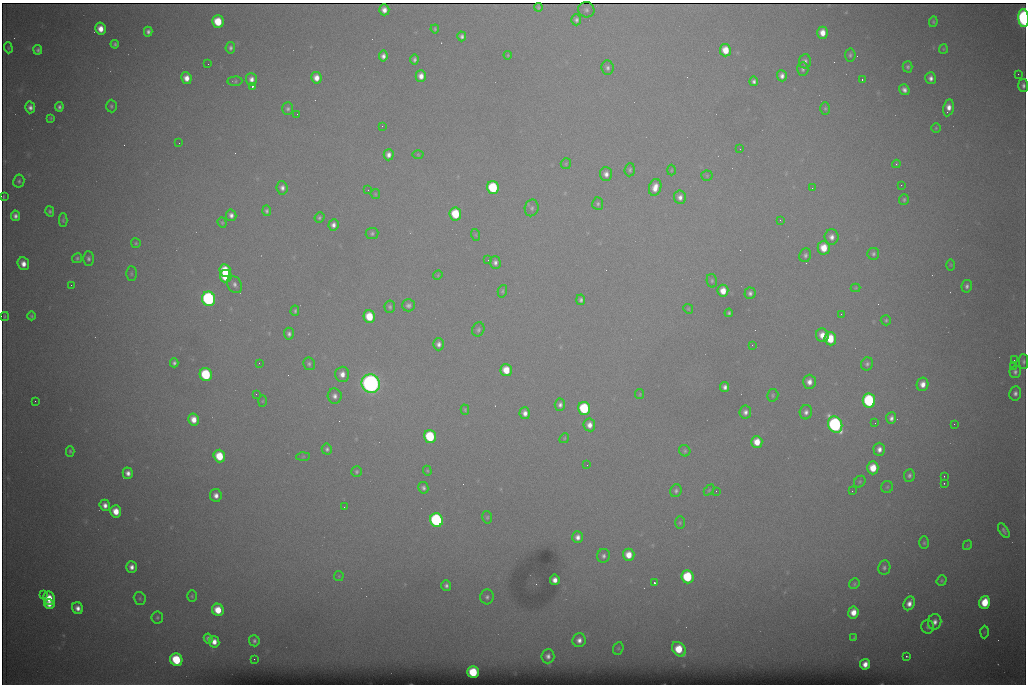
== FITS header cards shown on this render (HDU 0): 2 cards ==
NAXIS1  =                 1024 /fastest changing axis
NAXIS2  =                  682 /next to fastest changing axis

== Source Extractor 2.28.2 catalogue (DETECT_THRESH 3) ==
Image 1024 x 682 px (HDU 0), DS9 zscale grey, 1 PNG px = 1 image px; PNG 1028 x 686 px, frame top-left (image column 1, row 682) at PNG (2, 3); each listed source drawn as its Kron ellipse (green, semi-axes under 4 px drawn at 4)
Background 6880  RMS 56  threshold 169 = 3 sigma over >= 5 px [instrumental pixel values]
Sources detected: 235; all 235 listed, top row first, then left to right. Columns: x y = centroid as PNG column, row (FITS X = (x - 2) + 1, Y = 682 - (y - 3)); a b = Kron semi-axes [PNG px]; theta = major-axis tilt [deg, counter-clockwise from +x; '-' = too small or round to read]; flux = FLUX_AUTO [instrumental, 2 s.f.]
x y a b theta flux
538 7 4 3 - 5.9e+03
384 10 5 5 - 2.6e+04
586 10 8 7 - 1.1e+02
1023 18 9 5 -86 1.1e+06
576 20 5 5 - 1.2e+04
218 22 6 5 - 1.2e+05
933 22 5 4 - 5.8e+03
100 29 6 5 - 4.5e+04
435 29 4 3 - 5.5e+03
148 32 5 4 - 1.3e+04
822 33 6 5 - 4.2e+04
462 36 5 4 - 1.2e+04
115 44 4 3 - 7.6e+03
8 48 5 4 - 4.7e+03
230 48 6 5 - 1.1e+04
943 49 5 4 - 4.5e+03
38 50 5 4 - 9.8e+03
725 50 6 5 - 6.6e+04
508 55 4 4 - 3.2e+03
850 55 6 5 - 8.1e+03
383 56 5 4 - 1.7e+04
414 59 5 4 - 1.1e+04
805 61 7 6 - 1.4e+04
208 64 2 2 - 2.7e+03
908 67 6 5 - 9.0e+03
607 68 7 6 - 1.3e+04
803 69 7 5 88 1.0e+04
1018 74 2 2 - 1.4e+04
421 76 5 5 - 3.1e+04
782 76 5 5 - 1.9e+04
186 78 6 5 - 3.6e+04
316 78 6 5 - 3.5e+04
931 78 6 5 - 1.9e+04
251 79 6 5 - 2.3e+04
862 79 3 2 - 4.7e+03
235 81 7 4 2 6.3e+03
754 81 5 4 - 1.1e+04
1023 85 6 5 - 1.3e+04
252 86 3 3 - 9.7e+04
904 90 6 5 - 1.9e+04
111 106 6 5 - 7.8e+03
30 107 6 5 - 1.8e+04
59 107 4 4 - 1.1e+04
825 108 6 5 - 6.1e+03
948 108 8 5 78 3.3e+04
288 109 6 5 - 9.5e+03
297 114 2 2 - 2.2e+03
51 118 3 3 - 4.8e+03
382 126 2 2 - 1.7e+03
936 128 5 5 - 5.2e+03
179 143 2 2 - 3.6e+03
740 149 2 2 - 2.8e+03
418 154 5 3 - 3.8e+03
389 155 5 5 - 2.1e+04
566 164 5 5 - 4.9e+03
896 164 4 4 - 4.3e+03
630 170 6 5 - 7.7e+03
671 170 5 3 - 3.9e+03
606 174 7 6 - 2.1e+04
707 176 5 5 - 5.4e+03
19 181 6 5 - 8.3e+03
901 185 2 2 - 1.8e+03
655 187 8 6 74 4.2e+04
282 188 6 5 - 1.7e+04
493 188 6 6 - 2.7e+05
812 188 3 2 - 4.1e+03
368 190 2 2 - 8.6e+03
375 194 5 4 - 4.6e+03
4 197 3 2 - 3.8e+03
680 197 7 6 - 2.1e+04
904 200 5 5 - 7.4e+03
598 204 6 5 - 8.6e+03
532 208 8 7 - 1.3e+04
50 211 5 4 - 8.4e+03
267 211 5 4 - 9.0e+03
455 214 6 6 - 1.5e+05
231 215 6 5 - 1.8e+04
15 216 5 4 - 1.7e+04
319 217 5 4 - 7.2e+03
63 220 6 4 89 6.4e+03
780 220 3 2 - 2.8e+03
222 223 5 4 - 5.1e+03
333 225 6 5 - 1.8e+04
372 233 6 5 - 8.1e+03
476 235 6 4 -71 4.7e+03
831 237 7 7 - 2.3e+04
136 243 5 5 - 5.5e+03
824 248 7 6 - 7.7e+04
873 254 6 6 - 9.9e+03
805 255 7 6 - 1.1e+04
77 258 5 4 - 7.3e+03
88 259 7 5 -88 1.1e+04
488 260 2 2 - 2.0e+03
495 262 6 5 - 1.5e+04
23 264 6 5 - 3.3e+04
951 265 5 3 - 4.0e+03
225 270 6 5 - 1.0e+05
131 274 7 5 -89 6.7e+03
438 275 5 4 - 4.4e+03
226 276 6 6 - 1.7e+05
712 281 7 5 -78 7.4e+03
234 284 9 7 -57 1.6e+04
71 285 2 2 - 6.9e+03
967 286 6 5 - 1.2e+04
856 288 5 4 - 3.8e+03
502 291 6 4 74 6.6e+03
723 291 6 5 - 4.9e+04
750 293 6 5 - 1.3e+04
209 299 7 6 - 9.9e+05
581 300 5 4 - 1.0e+04
408 305 6 6 - 1.3e+04
390 307 6 5 - 9.0e+03
688 309 5 4 - 5.0e+03
295 311 5 4 - 7.7e+03
729 313 4 3 - 7.0e+03
841 314 3 2 - 2.8e+03
32 316 4 4 - 6.3e+03
369 316 6 5 - 1.1e+05
5 317 4 2 - 5.4e+03
886 320 5 5 - 6.4e+03
478 329 7 6 - 9.8e+03
289 334 6 5 - 1.3e+04
822 335 7 6 - 4.4e+04
830 339 7 6 - 1.1e+05
439 344 6 5 - 1.7e+04
752 345 3 2 - 4.5e+03
1014 360 2 2 - 1.9e+03
1023 362 7 5 -90 9.0e+03
174 363 4 4 - 1.0e+04
259 363 2 2 - 1.9e+03
309 364 6 5 - 9.1e+03
867 364 6 6 - 1.1e+04
1013 366 2 2 - 2.2e+04
506 370 6 5 - 7.4e+04
1015 372 6 5 - 1.1e+04
206 374 6 6 - 3.1e+05
342 374 7 7 - 3.1e+04
809 382 7 6 - 3.0e+04
371 384 9 9 - 2.5e+06
923 384 7 6 - 3.3e+04
725 387 5 4 - 1.7e+04
1015 393 7 6 - 1.5e+04
256 394 2 2 - 1.9e+03
640 394 5 4 - 4.3e+03
773 395 6 5 - 6.7e+03
335 396 7 7 - 1.9e+04
35 401 2 2 - 1.7e+03
262 401 5 3 - 3.6e+03
869 401 7 6 - 4.7e+05
560 405 6 5 - 1.4e+04
584 408 6 6 - 3.1e+05
465 410 5 4 - 5.2e+03
745 412 6 5 - 1.8e+04
806 412 7 6 - 1.7e+04
525 413 6 5 - 2.3e+04
891 418 6 5 - 1.6e+04
193 419 6 5 - 4.2e+04
875 423 2 2 - 1.7e+03
954 424 2 2 - 9.2e+03
589 425 6 5 - 2.9e+04
835 425 8 7 - 1.2e+06
430 436 6 6 - 2.5e+05
564 438 5 4 - 4.8e+03
757 442 6 5 - 5.9e+04
327 449 5 5 - 9.9e+03
879 449 6 6 - 2.3e+04
70 451 5 3 - 6.3e+03
685 451 6 5 - 6.9e+03
219 456 6 6 - 1.2e+05
303 456 7 4 2 6.5e+03
587 465 2 2 - 3.0e+03
873 468 6 5 - 7.7e+04
356 471 5 5 - 7.2e+03
427 471 5 4 - 4.3e+03
128 473 5 5 - 2.2e+04
909 475 6 5 - 1.1e+04
944 476 2 2 - 2.2e+03
860 482 6 5 - 7.3e+03
944 483 2 2 - 2.7e+03
887 487 6 6 - 6.6e+03
423 488 6 5 - 1.1e+04
709 490 6 4 46 4.5e+03
676 491 6 5 - 1.1e+04
716 491 2 2 - 2.2e+03
852 491 2 2 - 1.9e+03
216 495 6 6 - 2.4e+04
105 505 6 5 - 2.4e+04
344 507 2 2 - 4.3e+03
116 511 6 5 - 6.1e+04
487 517 6 5 - 6.6e+03
436 520 7 6 - 8.0e+05
680 523 6 5 - 5.7e+03
1004 530 8 4 -58 1.2e+04
578 537 6 5 - 2.2e+04
924 543 6 5 - 6.9e+03
967 545 5 3 - 3.4e+03
629 555 6 5 - 5.7e+04
603 556 7 6 - 1.4e+04
131 567 6 5 - 2.3e+04
884 568 7 6 - 1.0e+04
339 576 5 4 - 4.4e+03
687 577 6 6 - 2.3e+05
555 580 5 4 - 2.6e+04
942 581 5 4 - 7.0e+03
654 583 3 3 - 9.5e+04
854 584 5 5 - 6.7e+03
446 586 5 5 - 1.3e+04
43 594 2 2 - 1.0e+04
192 596 5 5 - 6.0e+03
487 597 7 7 - 1.2e+04
49 598 7 6 - 7.7e+04
140 598 6 6 - 7.2e+03
985 602 6 5 - 1.2e+05
909 603 7 5 63 2.8e+04
49 604 5 4 - 3.3e+04
78 608 6 5 - 2.5e+04
218 610 6 5 - 8.3e+04
853 612 6 5 - 4.8e+04
157 617 6 6 - 7.8e+03
935 622 8 6 75 2.3e+04
928 627 7 6 - 8.5e+03
984 632 6 4 88 3.9e+03
208 638 5 4 - 1.3e+04
854 638 4 3 - 4.5e+03
579 640 7 6 - 2.4e+04
254 641 5 5 - 1.0e+04
214 642 6 5 - 3.4e+04
618 648 6 5 - 6.3e+03
679 649 8 6 -52 1.2e+05
548 656 7 6 - 1.8e+04
907 656 3 2 - 4.2e+03
254 659 2 2 - 5.3e+03
176 660 6 6 - 2.2e+05
865 664 5 5 - 3.2e+04
473 672 6 5 - 1.9e+05
At the frame edge (FLAGS 8, measured only in part): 3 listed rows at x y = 1023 18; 1023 85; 1023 362

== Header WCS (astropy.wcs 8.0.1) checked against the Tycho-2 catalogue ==
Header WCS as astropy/WCSLIB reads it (CRVAL/CRPIX/CD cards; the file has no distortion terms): RA---TAN/DEC--TAN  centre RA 07:06:07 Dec +31:10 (106.53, +31.16 deg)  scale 1.44 arcsec/px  FOV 24.5' x 16.3'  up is -93 deg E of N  parity flipped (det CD > 0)
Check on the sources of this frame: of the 60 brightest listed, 9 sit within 2.2 arcsec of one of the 15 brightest Tycho-2 stars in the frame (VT <= 12.35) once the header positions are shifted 0.30 arcsec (0.24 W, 0.18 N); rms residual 1.09 arcsec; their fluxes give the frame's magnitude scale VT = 25.52 - 2.5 log10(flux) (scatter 0.31 mag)
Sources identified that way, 9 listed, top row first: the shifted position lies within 2.2 arcsec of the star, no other Tycho-2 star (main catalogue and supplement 1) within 4.4 arcsec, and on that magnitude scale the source's flux lands within +1.5 / -3 mag of the star's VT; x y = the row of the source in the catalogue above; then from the Tycho-2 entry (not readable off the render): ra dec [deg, ICRS J2000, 3 dp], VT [Tycho-2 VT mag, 2 dp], TYC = Tycho-2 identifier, HIP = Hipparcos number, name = IAU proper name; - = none
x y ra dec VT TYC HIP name
493 188 106.458 +31.151 12.35 2438-728-1 - -
209 299 106.516 +31.041 10.39 2438-398-1 - -
206 374 106.551 +31.041 11.84 2438-663-1 - -
371 384 106.552 +31.106 9.20 2438-180-1 - -
869 401 106.550 +31.305 11.61 2438-184-1 - -
584 408 106.559 +31.192 11.79 2438-1039-1 - -
835 425 106.562 +31.292 10.01 2438-106-1 - -
436 520 106.614 +31.135 11.36 2438-550-1 - -
473 672 106.684 +31.152 11.76 2438-931-1 - -